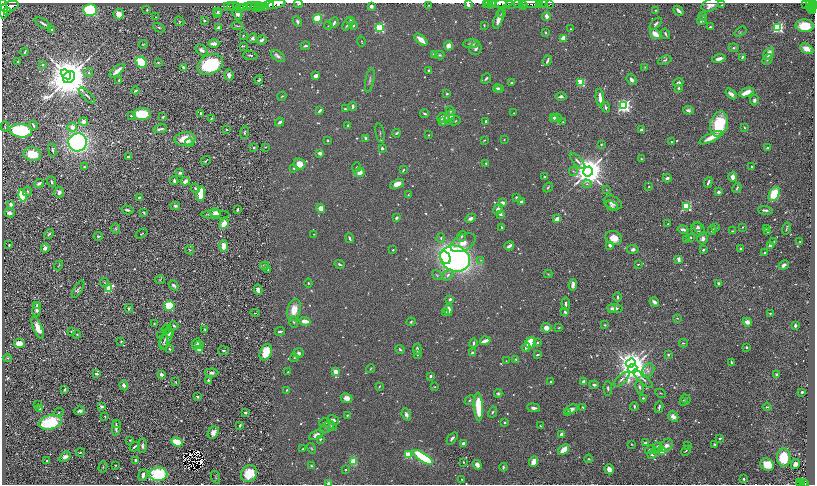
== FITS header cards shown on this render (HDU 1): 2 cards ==
NAXIS1  =                 1625
NAXIS2  =                  964

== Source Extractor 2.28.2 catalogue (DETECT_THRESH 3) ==
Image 1625 x 964 px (HDU 1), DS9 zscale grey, zoomed out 1/2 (1 PNG px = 2 x 2 image px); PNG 817 x 486 px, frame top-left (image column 1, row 963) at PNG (2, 3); each listed source drawn as its Kron ellipse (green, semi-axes under 4 px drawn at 4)
Background 1.04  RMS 0.018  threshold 0.0552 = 3 sigma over >= 5 px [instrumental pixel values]
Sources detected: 838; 50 cannot appear on this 1/2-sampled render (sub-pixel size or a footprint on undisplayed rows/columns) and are neither listed nor drawn; of the other 788, the 500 brightest by FLUX_AUTO listed and drawn (288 fainter detections omitted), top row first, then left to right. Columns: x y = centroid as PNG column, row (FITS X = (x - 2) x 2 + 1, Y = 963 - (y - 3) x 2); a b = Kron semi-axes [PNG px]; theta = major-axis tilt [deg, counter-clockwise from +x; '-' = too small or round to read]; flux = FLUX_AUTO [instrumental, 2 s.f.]
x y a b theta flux
488 3 2 1 - 29
491 3 2 1 - 34
499 3 7 2 0 1700
504 3 9 2 7 1400
518 3 4 2 - 290
269 4 4 4 - 2400
276 4 9 4 15 5000
298 4 4 3 - 5.1
510 4 3 1 - 100
522 4 2 1 - 300
531 4 10 2 -1 2600
539 4 2 2 - 560
543 4 5 1 - 1000
549 4 3 1 - 240
805 4 3 2 - 180
809 4 3 2 - 270
813 4 3 2 - 700
429 5 3 2 - 3.3
468 5 4 3 - 14
486 5 2 1 - 11
523 5 2 2 - 130
710 5 9 6 25 27
722 5 3 2 - 3.1
10 6 9 5 18 4300
229 6 5 2 - 610
233 6 6 2 2 420
237 6 3 1 - 610
247 6 2 2 - 340
252 6 5 1 - 270
257 6 6 2 12 610
262 6 2 1 - 540
371 6 3 3 - 19
244 7 3 2 - 340
265 7 4 2 - 1200
811 7 2 1 - 200
814 7 2 1 - 370
240 8 2 1 - 140
257 8 2 1 - 200
3 9 10 4 -85 5000
812 9 2 1 - 180
90 10 7 6 - 260
147 10 2 2 - 3.9
656 10 3 2 - 2.9
7 11 2 2 - 500
678 11 5 3 - 15
813 11 3 2 - 150
217 12 4 3 - 6.5
502 13 4 2 - 3.5
119 14 5 5 - 38
217 14 4 3 - 6.3
237 14 6 4 -67 18
546 16 4 3 - 23
703 16 4 3 - 4.5
156 17 3 2 - 4.2
317 19 4 4 - 110
499 19 10 3 71 31
351 20 3 2 - 6.4
180 21 5 3 - 4.3
204 21 4 3 - 4.8
702 21 5 3 - 11
297 22 5 3 - 9.6
43 23 9 3 -30 11
334 23 5 3 - 10
348 24 7 3 55 13
656 24 7 3 46 8.5
484 25 2 2 - 3.7
238 26 6 2 -9 3.5
328 26 4 3 - 3
353 26 3 3 - 5.3
805 26 9 6 -4 91
218 27 4 3 - 7.8
710 27 3 2 - 5.2
159 28 6 3 -27 5.3
379 28 3 3 - 380
778 28 3 3 - 460
570 29 3 2 - 3.1
52 30 2 2 - 13
740 32 6 2 34 3.6
546 33 3 3 - 4.1
655 34 6 3 -39 47
665 34 5 2 - 7.6
243 36 3 2 - 3
252 38 5 4 - 8.5
563 38 4 3 - 60
262 40 5 3 - 12
421 40 8 3 -41 37
361 41 5 2 - 2.8
214 43 5 3 - 30
143 44 4 3 - 3.5
471 44 8 4 3 15
244 46 3 3 - 3.1
305 46 5 2 - 8.4
448 46 4 4 - 27
476 48 7 6 - 12
734 48 5 4 - 6
807 49 7 4 -29 29
201 50 7 4 -39 19
25 52 4 2 - 4.8
769 53 7 4 51 32
434 54 2 2 - 33
250 55 7 3 -5 5.9
440 55 5 4 - 6
278 56 8 5 -35 11
742 57 3 2 - 5.1
719 59 7 3 14 19
768 59 6 3 46 5.7
665 60 7 4 23 6.7
18 61 3 3 - 3.6
547 61 5 2 - 7.9
141 62 6 5 - 160
158 62 3 3 - 3.5
210 64 13 9 24 330
43 65 3 3 - 4.3
645 67 4 3 - 3.6
183 68 4 2 - 13
428 70 2 2 - 8
117 71 9 3 40 25
89 72 5 4 - 6.2
66 74 6 4 -40 1500
229 75 5 4 - 16
316 76 4 3 - 20
69 77 6 5 - 20000
486 78 6 3 51 6.1
119 80 4 2 - 5.5
259 80 4 3 - 5.7
370 80 12 3 79 8.9
632 80 6 4 -47 11
581 82 4 3 - 190
512 83 3 2 - 7.2
678 83 5 3 - 14
497 88 4 3 - 9.1
500 88 3 2 - 3.3
679 88 3 3 - 6.9
136 90 4 3 - 6.9
746 92 8 3 22 60
447 94 3 2 - 6.4
731 94 6 3 -40 16
87 96 10 3 -46 8.3
282 96 5 2 - 3.4
561 97 5 3 - 8
600 98 9 3 -85 28
754 100 5 4 - 11
353 106 4 3 - 9.3
624 106 4 4 - 900
605 107 5 3 - 6.6
345 109 3 2 - 6.8
688 110 5 4 - 9.3
320 111 4 2 - 9.3
450 111 5 3 - 6.5
200 113 2 2 - 11
425 113 4 3 - 6
514 113 2 2 - 3.2
142 114 9 5 -1 140
131 116 4 3 - 4.4
163 117 3 3 - 4.6
450 117 8 5 71 31
211 118 3 2 - 4.1
443 118 6 4 -14 34
554 118 3 2 - 18
557 118 5 2 - 3.2
84 121 4 4 - 22
455 121 5 3 - 4
486 121 3 2 - 7.2
280 122 5 3 - 12
443 122 4 4 - 7.6
563 122 2 2 - 2.8
719 124 13 9 74 170
33 125 5 2 - 8
348 126 4 2 - 4.6
5 127 5 2 - 3.9
72 127 5 4 - 26
744 128 4 3 - 3.5
160 129 7 2 11 9.9
227 129 2 2 - 3.7
641 130 2 2 - 17
21 131 11 6 -5 310
244 133 6 3 82 4.9
380 133 10 2 -79 4
396 133 4 2 - 6.5
429 135 3 2 - 3.6
366 138 4 2 - 10
711 138 12 4 26 51
185 139 10 7 6 72
328 140 2 2 - 5.2
484 140 4 2 - 2.9
504 140 2 2 - 3
78 142 9 9 - 1100
671 142 3 2 - 4.8
189 143 4 3 - 5.3
601 144 2 2 - 4
254 147 2 2 - 19
265 147 3 2 - 3
382 148 3 3 - 8.1
767 148 2 2 - 9.1
52 150 6 3 -78 5.6
320 153 3 2 - 18
32 154 9 6 -11 82
128 157 3 2 - 7.2
642 159 4 2 - 3.4
206 161 5 2 - 3.2
578 161 10 3 -47 10
486 163 3 2 - 5
300 164 6 5 - 47
84 167 4 3 - 5.5
356 167 5 3 - 5.4
752 167 2 2 - 4.1
294 168 3 3 - 5.4
403 170 3 2 - 4.1
573 171 4 3 - 4.8
588 171 5 5 - 8100
360 172 5 4 - 32
180 173 3 3 - 8.7
544 176 3 2 - 6.6
733 177 5 4 - 21
667 178 4 3 - 9.9
174 181 4 2 - 9.6
185 181 4 3 - 26
51 182 6 3 -66 6.9
708 182 6 2 70 9.2
39 183 5 3 - 13
397 184 7 4 26 36
587 184 5 3 - 7.1
548 187 5 3 - 4.1
649 187 3 2 - 3
195 188 5 3 - 5.7
737 188 5 2 - 5.5
606 190 4 3 - 3.5
27 191 5 3 - 5
59 192 5 5 - 17
718 192 2 2 - 23
201 193 7 4 84 100
774 194 7 5 61 120
408 195 3 2 - 2.9
22 196 6 4 -78 150
139 197 4 3 - 5.1
516 198 3 3 - 11
521 202 4 3 - 8.8
502 203 4 3 - 25
613 203 9 6 -24 21
11 204 4 3 - 14
175 206 4 3 - 8.5
611 206 6 4 -33 8
686 206 3 3 - 360
321 208 5 4 - 42
498 209 6 4 51 16
127 210 6 3 -14 9.3
237 210 4 2 - 7.4
765 210 7 3 -6 9.4
9 213 5 4 - 19
144 213 3 2 - 4.4
215 213 5 4 - 22
500 214 2 2 - 27
215 215 14 3 -1 25
396 218 3 2 - 14
471 218 6 3 28 14
557 219 4 3 - 27
224 224 6 4 66 50
668 224 3 2 - 4.4
698 226 3 3 - 4.2
502 227 4 2 - 4
743 227 3 2 - 3.5
715 228 3 3 - 5.5
766 228 3 3 - 4.9
115 229 5 4 - 4.6
683 229 5 3 - 17
698 229 7 6 - 17
786 229 6 2 75 4.6
712 230 4 3 - 8.8
732 231 3 3 - 2.9
768 232 3 2 - 4.1
142 233 6 3 33 4
49 234 5 3 - 6.5
314 234 2 2 - 2.8
98 236 5 3 - 8.9
461 236 6 3 68 6.5
691 237 3 3 - 4.4
350 238 5 2 - 8.5
441 238 4 3 - 5.7
614 238 8 7 - 50
703 238 6 5 - 17
686 240 2 2 - 4.9
774 242 3 2 - 3.1
800 242 2 2 - 2.8
463 243 14 8 28 62
9 245 2 2 - 5
610 245 3 3 - 23
224 246 5 4 - 56
509 246 5 2 - 20
770 246 3 3 - 20
45 248 4 3 - 9.9
633 249 6 4 12 12
740 249 2 2 - 7.1
189 250 5 3 - 3.8
393 250 2 2 - 4.2
703 250 3 2 - 6.4
764 252 2 2 - 4.5
445 258 7 5 -62 89
455 259 15 12 -21 1500
679 259 4 3 - 15
480 260 3 3 - 2.8
340 264 5 3 - 5.9
638 264 2 2 - 6.2
59 265 5 2 - 3.3
784 265 5 3 - 14
265 266 4 3 - 12
268 269 3 2 - 4.9
548 274 4 3 - 4
437 275 6 3 -37 4.1
448 275 6 4 46 11
160 280 5 4 - 4.7
104 282 4 3 - 2.8
308 283 4 3 - 3.3
718 283 4 3 - 4.9
174 285 5 3 - 13
573 285 6 3 82 16
109 288 4 3 - 170
78 289 10 4 59 8
258 290 5 4 - 15
618 297 5 2 - 4.5
450 299 4 3 - 10
654 302 5 3 - 19
566 304 6 3 -85 6.9
37 305 4 3 - 7.8
169 306 5 5 - 110
129 308 4 3 - 5
615 308 8 3 -6 18
37 309 7 3 83 14
611 309 4 3 - 7.1
294 310 11 6 76 59
448 310 6 4 84 24
446 312 3 3 - 5.7
565 312 4 3 - 8.2
255 313 5 2 - 3.3
770 314 2 2 - 5.9
677 318 4 2 - 3.1
305 321 5 3 - 36
294 322 6 3 -69 5.9
411 322 4 3 - 4.9
747 322 5 4 - 21
154 324 3 2 - 3.3
605 325 3 2 - 3.6
795 325 3 2 - 10
174 326 4 3 - 8
38 328 11 4 -67 45
546 328 5 5 - 22
559 328 3 2 - 3.2
166 329 5 3 - 5.6
205 330 3 2 - 4.4
280 331 5 2 - 7.8
71 332 3 3 - 3.6
169 333 5 3 - 9
77 334 4 3 - 3.8
160 336 3 2 - 3.3
167 338 11 5 72 21
121 341 4 3 - 3.5
485 341 5 2 - 33
164 342 8 3 78 6.8
537 342 4 3 - 4
19 343 5 4 - 47
474 343 4 3 - 7.4
531 343 6 5 - 160
683 343 4 2 - 3.8
196 344 5 3 - 11
199 345 4 3 - 8.2
526 347 4 3 - 9.3
747 347 3 2 - 5.3
169 349 3 2 - 5.1
400 349 4 3 - 5.2
417 349 5 3 - 9
199 350 3 3 - 92
223 351 6 3 -8 5.3
266 352 9 5 67 92
299 353 5 4 - 8.8
472 353 3 3 - 6.8
417 354 3 2 - 5
537 355 4 2 - 6.4
668 355 3 2 - 4.8
7 358 4 2 - 3.3
294 358 4 3 - 3.7
516 359 4 4 - 5.7
506 361 2 2 - 3.5
731 362 3 2 - 6.3
631 363 5 4 - 3200
632 368 5 4 - 5700
370 369 4 2 - 3.7
336 371 3 2 - 45
648 371 8 5 56 14
288 372 3 2 - 3.3
211 373 7 4 2 13
96 374 4 3 - 8.2
161 374 3 3 - 19
776 374 3 3 - 6.6
430 376 3 2 - 9.5
621 379 10 3 43 10
643 379 13 3 -41 12
208 380 3 3 - 6.6
584 381 4 3 - 19
176 382 3 3 - 3.6
550 382 3 2 - 3.5
124 385 5 4 - 14
594 385 4 3 - 9
379 387 3 2 - 3.1
435 387 3 3 - 3.2
640 387 7 3 -79 6.8
608 388 7 3 -86 7.2
65 389 2 2 - 4.7
287 390 3 2 - 3.7
802 392 3 3 - 5.3
661 393 5 2 - 3.5
498 394 4 4 - 6.2
197 397 3 2 - 5.9
347 398 6 4 -25 20
643 398 3 2 - 4.5
686 399 5 3 - 5
470 400 5 3 - 5.6
683 401 4 3 - 8.8
38 404 3 2 - 3.8
102 406 3 3 - 9.5
634 406 4 2 - 3.9
478 407 14 4 -87 160
583 407 4 2 - 4.2
659 407 6 2 78 8.5
767 407 4 2 - 6.3
533 408 6 3 -6 12
40 409 4 3 - 13
571 409 7 4 25 18
80 411 5 3 - 11
59 412 5 2 - 2.8
245 412 3 2 - 8.3
493 412 6 3 62 4.9
567 412 4 3 - 4.1
406 414 6 4 -67 14
347 415 3 2 - 3.1
105 417 3 2 - 3
673 417 5 4 - 23
333 420 6 3 -32 9.6
50 422 11 7 14 230
505 422 2 2 - 4.9
116 423 2 2 - 3.5
325 423 5 3 - 5.7
240 425 3 2 - 6.8
331 426 6 4 -40 7.8
540 426 2 2 - 3
327 427 7 5 32 10
116 428 8 3 82 12
213 433 6 5 - 20
561 434 3 2 - 16
316 435 8 4 26 21
452 438 7 3 51 12
720 438 3 2 - 6.2
320 439 2 2 - 9.1
130 440 3 2 - 3.5
177 442 6 3 -22 86
645 443 4 3 - 8.5
464 444 3 3 - 27
631 444 3 2 - 2.9
714 444 3 2 - 4
666 445 7 5 51 21
142 446 7 4 90 9.4
688 446 3 3 - 2.9
135 447 5 2 - 6.2
658 447 5 4 - 16
312 448 5 3 - 4.3
303 449 3 2 - 6.7
564 449 6 3 40 50
650 449 5 4 - 7.4
662 451 3 3 - 160
686 451 5 2 - 3.6
80 453 4 3 - 5.1
408 455 3 3 - 170
652 455 4 3 - 4.5
65 457 6 4 36 15
423 457 12 4 -34 340
784 457 9 7 -87 150
589 459 4 2 - 3.5
136 460 4 3 - 10
47 461 2 2 - 5.3
353 461 4 3 - 74
463 462 4 2 - 2.9
534 462 5 4 - 36
795 464 5 3 - 20
115 465 2 2 - 4.4
477 465 5 4 - 17
767 465 7 6 - 60
311 466 3 3 - 5
103 467 6 2 76 2.9
503 467 4 2 - 5.3
609 469 5 4 - 21
345 470 3 2 - 3.2
249 473 9 7 51 110
158 474 9 6 3 260
143 475 6 3 73 19
216 477 6 3 -71 4.5
462 479 2 2 - 2.9
744 479 2 2 - 18
799 482 2 1 - 15
803 482 2 1 - 25
328 483 2 2 - 39
801 484 2 1 - 68
804 484 2 2 - 95
At the frame edge (FLAGS 8, measured only in part): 12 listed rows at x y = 488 3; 491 3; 499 3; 504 3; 269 4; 276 4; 298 4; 814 7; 3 9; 328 483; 801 484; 804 484
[288 fainter detections neither listed nor drawn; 50 sub-pixel or undisplayed-footprint detections neither listed nor drawn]